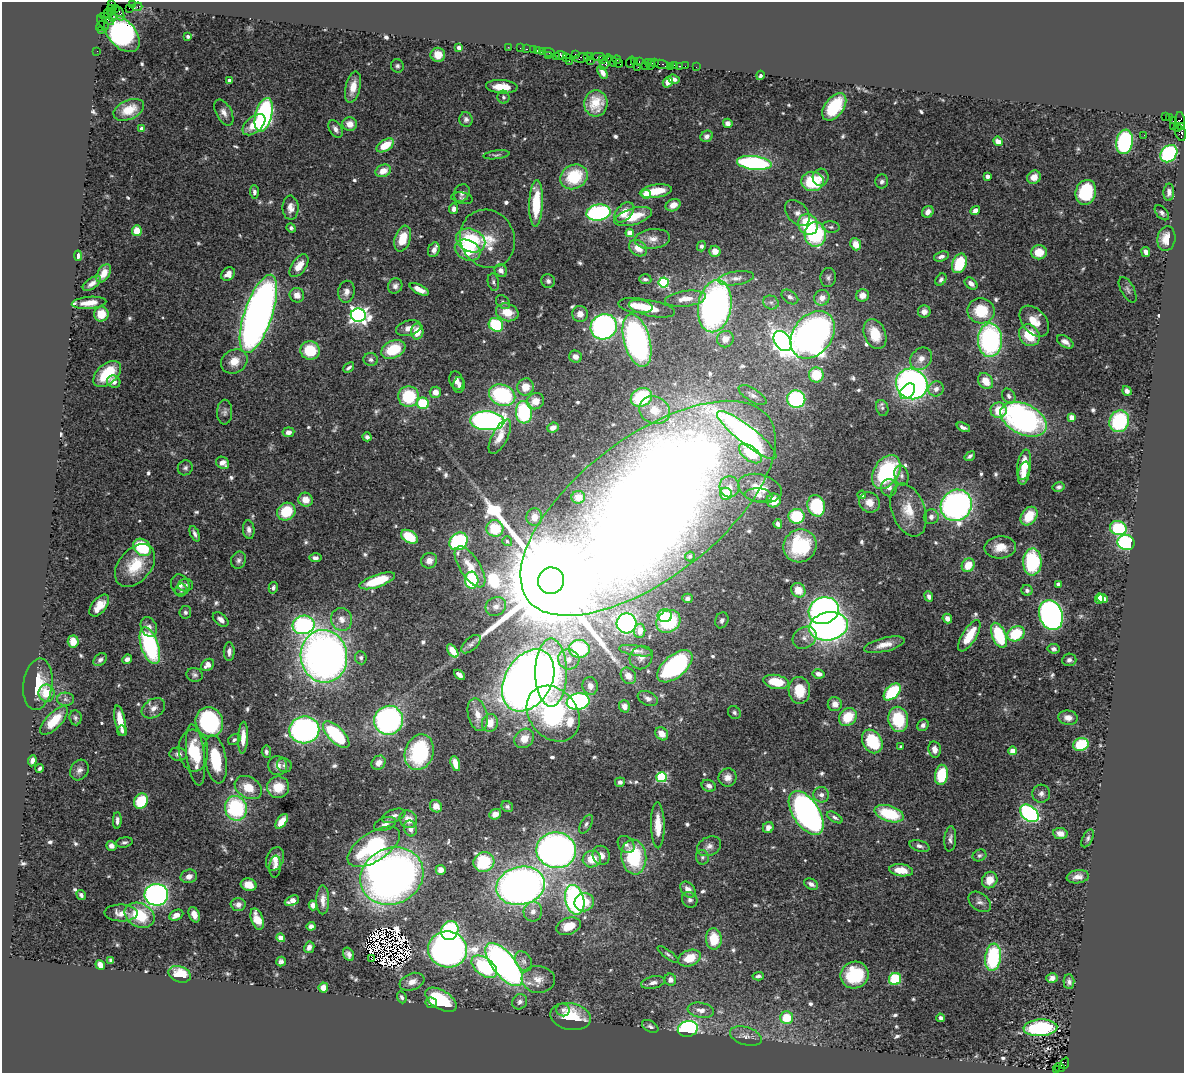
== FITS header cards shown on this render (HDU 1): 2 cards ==
NAXIS1  =                 1182
NAXIS2  =                 1071

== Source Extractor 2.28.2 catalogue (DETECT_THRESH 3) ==
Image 1182 x 1071 px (HDU 1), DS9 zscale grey, 1 PNG px = 1 image px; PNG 1186 x 1075 px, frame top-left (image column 1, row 1071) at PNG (2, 2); each listed source drawn as its Kron ellipse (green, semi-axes under 4 px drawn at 4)
Background 1.2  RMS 0.037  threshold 0.111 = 3 sigma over >= 5 px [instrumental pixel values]
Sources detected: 655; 13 with non-positive FLUX_AUTO (blend fragments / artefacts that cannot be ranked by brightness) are neither listed nor drawn; of the other 642, the 500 brightest by FLUX_AUTO listed and drawn (142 fainter detections omitted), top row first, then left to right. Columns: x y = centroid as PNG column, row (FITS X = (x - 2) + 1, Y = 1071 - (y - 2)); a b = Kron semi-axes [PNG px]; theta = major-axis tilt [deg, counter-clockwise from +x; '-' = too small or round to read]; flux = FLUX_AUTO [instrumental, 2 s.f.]
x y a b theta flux
111 4 3 2 - 32
132 5 4 2 - 87
137 7 5 3 - 56
129 8 3 2 - 28
115 9 4 3 - 71
111 10 5 4 - 110
108 14 3 2 - 61
120 14 7 3 -72 260
112 16 6 2 -80 180
107 19 8 2 -37 240
103 22 8 3 -57 140
100 26 5 2 - 35
101 30 4 2 - 140
122 33 22 13 -48 710
188 36 3 3 - 7.1
508 47 2 2 - 23
459 48 4 4 - 22
520 48 2 2 - 51
526 49 3 2 - 52
533 50 2 2 - 21
537 50 3 2 - 97
97 51 2 2 - 15
542 51 3 2 - 62
549 52 7 3 -19 93
438 55 7 7 - 30
561 55 5 3 - 150
575 55 4 3 - 83
548 56 3 2 - 72
556 56 3 2 - 120
588 56 3 3 - 100
591 56 2 2 - 69
599 57 7 2 3 300
566 58 2 2 - 100
581 58 8 4 4 160
617 59 4 3 - 150
590 60 3 2 - 35
602 60 3 3 - 250
569 61 2 2 - 25
612 61 6 3 -53 120
634 61 3 2 - 50
639 61 3 2 - 86
606 62 8 4 60 330
630 62 6 3 69 130
648 62 2 2 - 97
618 63 4 2 - 100
655 63 3 2 - 52
662 64 8 3 -14 78
645 65 3 2 - 85
651 65 5 3 - 97
674 65 3 2 - 72
397 66 7 6 - 6.3
680 66 3 2 - 36
685 66 2 2 - 40
638 67 2 2 - 22
670 67 2 2 - 16
696 67 2 2 - 11
602 72 7 4 -58 12
760 75 4 3 - 5.8
674 79 6 3 -19 8.9
229 80 4 3 - 12
668 82 6 4 55 18
353 87 16 7 76 34
502 87 16 6 -4 45
503 97 6 6 - 5.9
596 103 13 11 86 46
834 107 15 9 53 120
129 110 16 9 24 47
224 112 14 7 -62 17
264 115 17 8 76 550
1165 117 3 2 - 330
1170 118 3 3 - 37
466 119 7 6 - 8.8
1174 121 3 3 - 430
1180 121 9 5 -84 260
728 123 5 4 - 11
350 124 7 6 - 23
254 125 13 8 40 47
1173 126 3 3 - 78
1181 127 3 3 - 210
1178 128 3 3 - 110
142 129 4 4 - 22
335 129 9 6 -58 12
1181 133 8 5 -75 360
1144 135 2 2 - 18
706 136 6 5 - 8.1
998 141 5 4 - 28
1124 142 12 8 78 420
385 145 9 5 32 65
1169 154 9 7 48 340
496 155 13 4 7 5.8
754 163 17 7 -7 430
383 171 8 6 23 30
987 176 4 3 - 17
574 177 14 12 29 130
821 177 8 8 - 15
1034 177 7 6 - 28
812 181 11 9 -4 130
882 181 7 6 - 7.9
656 191 16 6 8 65
254 192 6 4 -86 7.5
1086 192 12 10 74 200
1169 192 8 5 88 12
462 193 9 7 56 12
646 194 4 4 - 51
462 198 11 5 -9 6.9
536 203 23 7 88 100
673 205 8 6 27 27
290 208 12 8 -89 20
454 209 5 4 - 10
975 211 5 4 - 20
624 212 12 7 47 38
928 212 6 5 - 12
598 213 12 8 9 390
797 213 15 10 -50 19
1162 213 9 5 -49 7.5
633 217 19 8 17 66
808 225 11 9 -63 140
831 227 8 5 -7 7.2
291 228 5 4 - 6.1
137 231 5 5 - 44
630 233 4 4 - 49
815 234 12 10 88 250
403 239 13 8 72 52
488 239 30 27 -62 82
652 239 18 9 6 26
1166 239 12 9 81 42
471 240 15 11 -23 180
856 244 6 5 - 31
701 246 5 4 - 5.8
638 248 10 7 -35 31
434 250 7 5 70 14
468 250 13 10 -26 82
715 251 5 5 - 20
1039 252 8 7 - 50
1146 252 5 4 - 16
78 256 5 4 - 9.7
941 256 7 5 18 12
959 263 10 7 68 110
299 266 13 7 55 32
501 271 7 6 - 12
104 273 10 6 58 26
228 274 7 6 - 16
828 277 9 7 84 8.2
736 278 18 6 8 16
645 279 6 5 - 6.4
941 280 7 5 55 7
548 281 7 6 - 8.2
493 282 8 5 -79 6
92 283 10 5 36 13
664 283 5 5 - 270
971 284 7 5 -39 18
395 286 8 7 - 9.8
419 289 10 4 -27 23
1128 290 14 6 -61 10
346 292 11 8 82 15
297 295 7 7 - 19
862 295 6 6 - 22
790 297 9 6 -36 8.3
822 298 8 7 - 21
685 299 20 8 7 32
503 302 8 6 -43 6.5
771 302 8 6 -21 8.4
89 303 17 6 5 30
635 305 17 7 -8 33
715 306 26 16 80 1000
652 309 23 8 -11 49
981 311 13 12 - 99
507 312 11 8 -17 46
924 312 6 6 - 13
101 314 7 7 - 48
258 314 41 14 71 2400
580 314 8 8 - 20
358 315 7 6 - 1200
1034 321 18 11 -49 44
496 325 7 6 - 150
604 327 13 12 - 750
409 328 13 7 15 19
417 332 8 6 87 39
875 334 15 10 -69 56
813 335 26 19 51 1400
1029 335 11 9 -53 82
725 339 8 8 - 24
990 340 17 12 -89 460
637 341 27 13 -74 780
783 341 11 8 -56 1400
1065 342 9 5 -34 15
393 349 13 8 24 110
310 350 9 9 - 91
575 357 6 6 - 14
921 359 12 10 49 22
371 360 7 6 - 7.6
234 361 14 11 32 36
349 368 6 3 40 6.5
107 374 16 9 41 110
816 375 7 7 - 76
456 380 9 6 -72 16
985 381 9 7 -51 37
114 382 7 6 - 16
912 384 16 15 - 1000
459 385 8 6 87 9.6
525 387 8 8 - 39
936 389 8 7 - 14
907 391 9 6 45 120
1127 391 5 4 - 12
435 392 6 5 - 25
502 395 13 10 -23 270
752 395 16 6 -32 13
409 396 10 10 - 130
1009 396 8 6 -53 8.9
641 397 11 9 26 170
796 399 9 8 - 290
535 401 9 7 33 28
423 403 6 5 - 130
882 408 8 6 -72 7.2
654 410 16 13 -27 45
999 410 8 7 - 52
225 412 12 7 89 9.9
524 412 11 8 -86 220
1071 417 4 4 - 40
1024 419 24 15 -26 750
487 421 17 9 -4 960
1119 421 11 9 64 200
963 427 7 3 -23 8.4
553 428 6 5 - 18
288 432 6 5 - 14
747 435 37 9 -38 920
367 437 4 4 - 7.5
500 437 19 7 62 32
750 453 13 7 -37 90
970 456 5 3 - 6.2
223 463 7 5 -32 19
1024 465 15 7 81 49
185 468 8 7 - 7.4
886 472 18 12 57 260
1024 473 11 5 79 25
901 475 10 7 -76 10
729 487 11 10 - 22
1059 487 6 4 13 6.4
760 488 22 14 -15 52
889 488 8 8 - 13
726 494 6 6 - 68
759 495 13 7 -5 14
862 495 4 4 - 8.8
578 497 7 6 - 19
306 500 7 7 - 28
774 500 7 7 - 42
869 502 11 9 -36 25
956 505 16 15 - 840
816 506 11 8 -74 160
648 508 151 70 37 12000
908 510 27 16 -70 62
286 512 9 8 - 93
797 516 8 7 - 110
1029 516 10 7 54 63
534 517 8 8 - 23
931 517 7 7 - 12
778 524 4 4 - 12
495 528 8 8 - 81
1118 528 8 7 - 160
249 530 9 5 -84 13
195 534 8 4 -66 8.2
409 537 9 6 -31 81
458 541 10 8 40 270
507 541 5 5 - 6.5
1126 542 8 7 - 320
800 546 17 16 - 150
142 547 10 7 -42 130
1000 547 16 11 3 42
690 556 5 4 - 6
315 558 6 4 -4 9.8
238 560 9 7 67 8.8
429 561 8 7 - 17
1032 562 13 9 88 220
135 565 24 16 49 83
968 565 7 6 - 52
470 567 23 10 -57 54
472 580 8 6 -87 170
377 581 18 6 19 110
551 581 13 13 - 140000
1058 584 4 4 - 8
180 585 10 9 - 15
185 585 7 6 - 8.8
273 588 6 4 76 7.6
181 590 6 6 - 5.9
798 590 8 6 -49 42
1027 590 5 5 - 7.3
929 597 5 4 - 8.1
687 598 5 5 - 6.9
1099 599 5 4 - 21
1103 599 5 4 - 19
99 606 13 7 51 33
496 606 11 9 29 16
824 611 15 13 23 1000
185 612 6 6 - 6.9
1051 615 15 11 -72 960
665 616 7 6 - 74
947 618 5 4 - 12
221 619 9 5 -40 13
342 619 11 10 - 23
722 620 8 6 69 8.4
668 621 13 10 36 170
627 623 10 10 - 370
303 625 11 9 11 400
828 626 20 14 11 1100
149 627 10 7 -65 15
640 631 7 5 84 17
1016 634 9 7 28 110
999 635 13 7 -68 160
969 636 18 7 58 64
805 638 12 10 34 19
73 641 6 5 - 35
471 644 12 6 43 9.5
884 645 21 7 14 27
150 646 19 8 -72 300
579 649 10 9 - 200
1054 649 6 5 - 8.1
453 651 7 4 -54 40
636 651 17 5 -9 14
229 652 9 5 89 12
324 656 26 23 -82 2000
361 658 6 5 - 7.5
641 658 12 11 - 17
127 659 5 4 - 12
569 659 11 10 - 26
100 660 7 5 43 9.5
1069 660 7 6 - 8.7
207 665 7 5 37 16
675 666 21 11 40 420
551 672 34 16 -90 330
819 674 6 4 -11 15
195 675 8 7 - 7.6
459 675 6 4 -40 14
628 676 9 7 -54 17
528 680 33 23 59 3200
776 682 13 7 -10 77
38 684 26 14 82 67
590 686 9 7 -78 15
799 690 13 10 -87 62
892 692 10 6 45 150
47 693 8 8 - 52
648 698 10 7 -25 13
65 699 8 6 -2 8.8
578 701 11 8 10 640
835 704 7 7 - 18
624 706 6 5 - 14
153 708 12 9 32 19
734 712 7 6 - 6.1
553 714 30 24 -51 470
478 715 17 9 -76 30
848 717 10 8 45 71
75 718 7 6 - 6.5
1068 718 9 7 -5 16
898 719 13 10 -78 120
54 720 18 7 46 70
389 720 15 14 - 630
120 721 15 5 -78 47
209 722 15 13 -66 340
490 723 9 8 - 37
923 725 6 5 - 9.5
304 730 15 13 9 680
122 731 5 5 - 8.4
662 734 7 6 - 26
336 735 17 7 -45 240
243 738 16 5 87 31
524 738 10 9 - 29
234 740 7 5 31 5.8
872 741 12 9 -58 140
1081 745 8 6 18 120
901 747 4 3 - 7
935 749 8 6 -80 16
193 750 21 14 -84 97
1012 751 4 4 - 57
266 752 6 4 -85 7.3
419 752 18 14 70 190
178 754 9 6 -7 12
195 755 31 9 -83 67
216 759 24 10 -80 110
32 761 5 4 - 14
379 763 7 6 - 20
455 764 8 4 -73 24
284 765 7 7 - 7.3
278 766 10 9 - 17
40 768 4 3 - 5.9
79 770 11 9 63 13
941 775 10 6 81 100
662 777 5 5 - 250
728 777 9 9 - 19
620 782 5 4 - 6.7
709 786 7 6 - 10
248 787 14 10 -31 51
278 787 11 10 - 48
1041 794 9 9 - 12
821 795 8 7 - 12
141 801 8 6 55 100
436 806 6 5 - 16
507 807 6 5 - 5.9
236 808 12 11 - 250
806 813 25 13 -57 1100
1029 813 10 7 -40 500
495 814 6 5 - 15
889 814 15 8 -17 130
394 816 12 6 20 12
835 817 9 4 -31 7
408 819 9 8 - 28
117 821 8 4 88 9.2
282 821 8 4 53 39
385 824 11 6 19 12
586 824 10 5 61 7.5
658 825 23 7 -89 45
410 828 8 6 -71 15
768 828 6 5 - 13
1060 833 7 5 -8 22
1088 838 10 5 64 6.6
950 839 12 6 84 10
124 842 8 5 10 7
626 844 9 7 -47 10
111 846 5 4 - 12
709 846 12 9 24 15
919 846 10 5 -17 9.2
374 847 30 14 33 290
556 850 20 18 -9 1400
601 855 10 8 -71 19
979 855 7 5 24 5.8
634 857 17 12 -82 180
702 857 7 6 - 6.4
275 859 12 8 67 20
592 859 9 8 - 51
484 862 10 9 - 150
275 866 11 6 85 10
441 870 5 5 - 22
901 870 12 6 -7 48
189 876 8 6 13 17
392 876 32 28 24 2000
1078 877 11 6 8 19
990 880 8 7 - 31
811 884 7 5 -29 12
249 885 8 6 -17 31
521 886 24 19 13 1800
688 890 9 6 -50 20
81 895 5 3 - 6.6
156 895 12 11 - 1100
323 900 14 6 -90 19
575 900 15 9 -76 570
690 900 8 7 - 7.9
292 901 7 4 24 18
584 902 10 9 - 45
980 902 13 8 -37 13
238 905 7 6 - 12
313 905 5 4 - 14
533 912 10 9 - 17
121 913 16 8 -1 23
140 915 16 11 -26 100
176 915 7 5 26 19
194 915 8 5 -69 18
257 919 11 6 -70 46
311 926 5 4 - 11
568 926 12 8 20 44
450 930 10 8 64 280
281 938 4 4 - 21
714 939 10 8 -87 60
309 947 6 5 - 11
448 949 19 18 - 1700
348 954 7 5 -59 10
668 954 12 4 -37 6.2
993 957 14 8 83 200
689 958 11 8 22 51
372 959 3 2 - 5.8
111 960 4 4 - 6
281 961 5 4 - 6.6
524 961 11 7 -57 13
100 965 5 4 - 25
504 965 26 11 -51 1200
484 967 15 8 -38 210
180 974 12 8 -21 75
854 975 14 13 - 130
758 976 5 4 - 6.5
1052 978 6 5 - 12
538 979 16 13 -5 32
895 979 6 6 - 140
670 980 6 6 - 11
412 982 13 8 21 20
1069 982 7 5 -89 8.3
653 983 12 6 11 13
323 988 5 5 - 22
402 997 6 4 -67 7.4
441 1000 17 9 -32 160
520 1002 8 7 - 10
431 1003 6 5 - 11
563 1010 7 6 - 8.3
701 1010 13 7 -9 21
571 1017 20 13 -13 94
787 1018 6 6 - 73
941 1018 4 3 - 7.5
650 1026 9 5 -28 6.9
1040 1028 17 8 3 220
688 1029 10 7 15 430
746 1036 16 9 -17 19
1065 1063 6 4 69 280
1060 1068 5 3 - 160
1056 1070 3 3 - 64
At the frame edge (FLAGS 8, measured only in part): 2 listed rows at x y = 111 4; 1181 133
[142 fainter detections neither listed nor drawn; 13 non-positive-flux detections neither listed nor drawn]